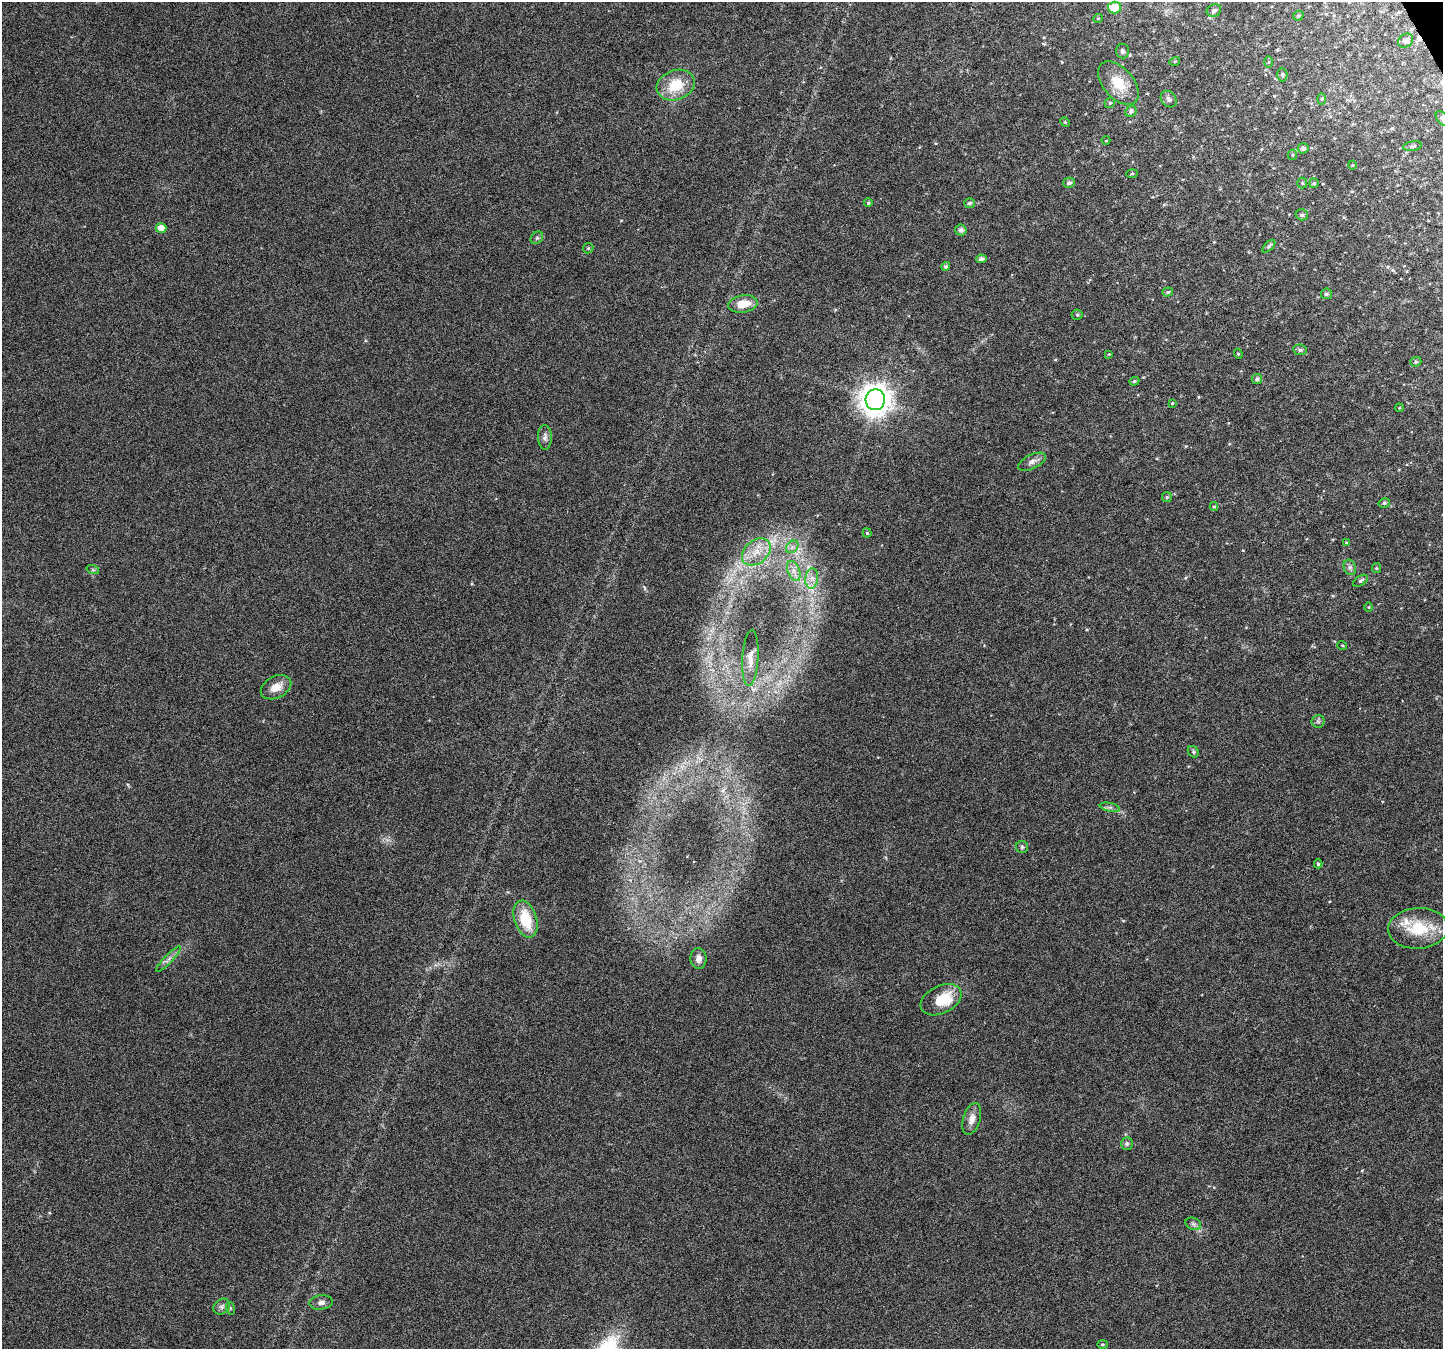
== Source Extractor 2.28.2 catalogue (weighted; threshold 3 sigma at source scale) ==
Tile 10 of 4 x 4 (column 2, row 3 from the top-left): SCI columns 1445-2885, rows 1508-2854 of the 5767 x 5649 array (HDU 1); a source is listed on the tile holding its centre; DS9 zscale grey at full resolution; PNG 1445 x 1351 px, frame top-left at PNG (2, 2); each listed source drawn as its Kron ellipse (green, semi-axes under 4 px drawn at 4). Shown black and unused: <1% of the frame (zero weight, under 4 of 8 exposures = <1% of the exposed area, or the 3 px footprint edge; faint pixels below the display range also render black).
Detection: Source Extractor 2.28.2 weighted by HDU 2 'WHT'; one run over the whole footprint, this tile lists its part. Background 0.0378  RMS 0.0028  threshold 0.0113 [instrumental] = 3 sigma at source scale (4.09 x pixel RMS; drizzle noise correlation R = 1.36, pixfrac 0.8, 0.0396/0.0396 arcsec/px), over >= 5 px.
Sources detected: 88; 1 cosmic-ray / hot-pixel residue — neither listed nor drawn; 2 inside a brighter listed object's ellipse — not listed separately; the other 85 listed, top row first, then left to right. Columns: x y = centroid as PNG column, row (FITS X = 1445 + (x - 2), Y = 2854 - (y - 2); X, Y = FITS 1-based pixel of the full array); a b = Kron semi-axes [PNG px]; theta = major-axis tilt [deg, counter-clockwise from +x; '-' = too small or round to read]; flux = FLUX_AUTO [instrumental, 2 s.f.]
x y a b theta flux
1115 8 7 6 - 4.7
1214 10 7 6 - 0.87
1298 16 5 4 - 0.44
1098 18 5 3 - 0.22
1406 41 8 6 35 1.3
1122 51 7 6 - 0.69
1175 61 5 3 - 0.25
1269 62 6 4 89 0.34
1282 74 7 5 -87 0.44
1118 83 25 15 -49 6
676 85 19 15 20 7.4
1169 99 9 7 -48 0.8
1322 99 6 4 -89 0.32
1110 103 6 4 43 0.32
1131 111 6 5 - 0.71
1442 119 9 5 -52 0.54
1065 122 5 4 - 0.31
1106 141 4 3 - 0.18
1412 146 9 4 9 0.54
1303 148 5 5 - 0.82
1292 155 5 4 - 0.36
1352 165 4 3 - 0.19
1132 174 6 4 3 0.28
1069 183 6 5 - 0.73
1302 183 5 5 - 0.37
1314 183 5 5 - 0.37
868 203 4 4 - 0.39
969 203 5 5 - 0.59
1302 215 6 5 - 0.61
161 228 5 5 - 2.6
961 230 6 5 - 0.98
537 238 7 5 44 0.51
1269 246 8 4 45 0.44
588 248 5 4 - 0.35
981 259 5 4 - 0.91
946 266 4 4 - 0.47
1168 292 5 4 - 0.44
1326 294 5 5 - 0.56
743 304 15 8 9 4.1
1077 315 5 5 - 0.4
1300 350 7 5 -10 0.6
1109 354 3 3 - 0.16
1238 354 5 4 - 0.31
1416 362 6 4 19 0.41
1257 379 5 5 - 0.73
1134 381 5 4 - 0.35
875 400 10 10 - 410
1172 403 4 3 - 0.22
1399 408 4 3 - 0.23
545 437 12 7 -89 1
1032 462 15 7 26 1.3
1167 497 5 4 - 0.4
1384 503 6 4 13 0.47
1214 506 4 4 - 0.31
867 533 4 4 - 0.3
1346 542 4 3 - 0.22
792 547 7 5 45 0.83
756 552 16 11 39 4
1350 567 8 6 -69 0.77
1376 568 5 4 - 0.32
93 570 6 4 -19 0.37
794 571 10 6 -67 1.5
812 578 10 6 83 1.5
1361 581 8 5 33 0.54
1369 607 4 3 - 0.22
1342 645 5 3 - 0.2
750 658 28 8 87 2.5
276 687 16 10 28 3
1318 721 6 6 - 0.57
1193 752 6 5 - 0.45
1110 807 10 4 -13 0.72
1022 847 6 6 - 0.49
1318 864 4 4 - 0.38
526 919 19 11 -72 8.4
1418 928 30 20 3 10
699 958 10 8 -89 1.5
168 959 17 3 46 1.1
941 1000 22 14 26 6.8
972 1119 16 8 73 2.1
1127 1144 6 6 - 0.65
1193 1224 8 6 -22 0.68
321 1302 12 7 6 1.1
222 1307 9 7 37 0.89
230 1308 6 4 -72 0.32
1102 1344 5 4 - 0.37
Isophote crosses this tile's border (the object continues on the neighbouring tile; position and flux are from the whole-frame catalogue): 1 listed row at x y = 1442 119